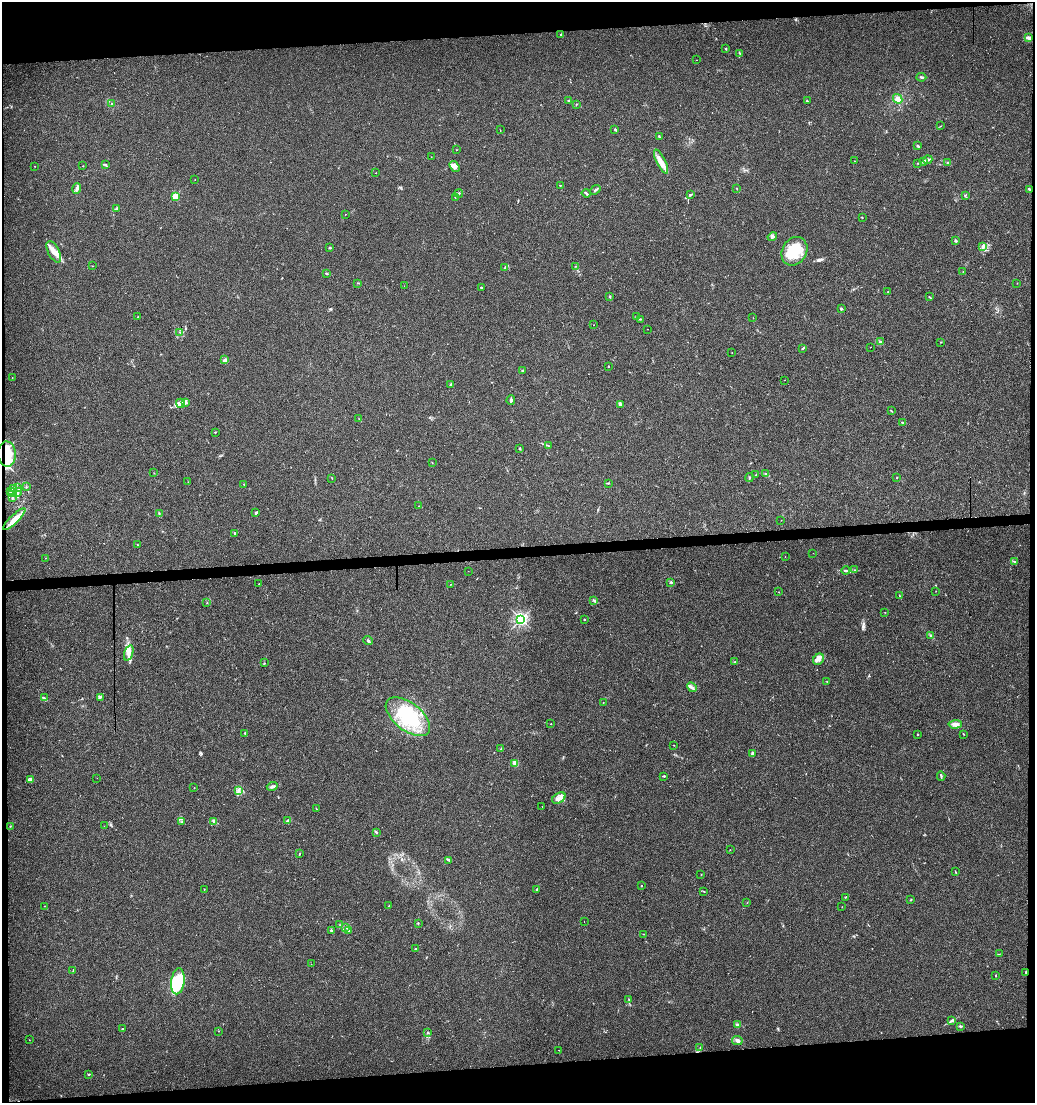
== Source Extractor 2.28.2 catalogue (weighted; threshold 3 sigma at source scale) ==
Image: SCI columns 1-4131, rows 1-4403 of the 4144 x 4403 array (HDU 1 of 3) = the unmasked area's bounding box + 8 px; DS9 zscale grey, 4 x 4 block average (1 PNG px = mean of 4 x 4 image px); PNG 1037 x 1105 px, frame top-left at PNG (2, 2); each listed source drawn as its Kron ellipse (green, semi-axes under 4 px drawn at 4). Shown black and unused: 8% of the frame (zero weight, under 3 of 4 exposures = <1% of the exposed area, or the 3 px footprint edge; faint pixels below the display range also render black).
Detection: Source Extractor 2.28.2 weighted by HDU 2 'WHT'. Background 0.015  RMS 0.0039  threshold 0.0176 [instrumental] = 3 sigma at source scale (4.5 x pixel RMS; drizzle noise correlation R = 1.50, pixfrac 1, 0.0396/0.0396 arcsec/px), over >= 5 px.
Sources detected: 239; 3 inside a brighter object's white glare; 2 cosmic-ray / hot-pixel residue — neither listed nor drawn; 4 coinciding with a brighter row at this scale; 18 inside a brighter listed object's ellipse — not listed separately; the other 212 listed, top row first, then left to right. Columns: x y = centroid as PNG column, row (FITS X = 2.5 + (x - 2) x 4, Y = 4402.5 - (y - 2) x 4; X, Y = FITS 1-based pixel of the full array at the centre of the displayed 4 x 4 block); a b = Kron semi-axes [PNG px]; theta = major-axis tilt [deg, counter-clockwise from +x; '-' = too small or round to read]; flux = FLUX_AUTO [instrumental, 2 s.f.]
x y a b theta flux
561 34 2 2 - 1.6
1029 38 3 3 - 4.4
726 49 2 2 - 6.7
740 54 2 2 - 1.4
696 60 2 2 - 0.42
921 77 5 2 - 3.4
898 99 5 4 - 13
569 101 2 2 - 3.3
807 101 3 2 - 1.5
111 103 2 2 - 1.2
576 104 2 2 - 1
940 126 2 2 - 0.96
615 129 2 2 - 2.3
500 130 2 2 - 0.57
659 137 2 2 - 1.4
917 146 3 2 - 4.2
457 150 2 2 - 0.53
431 157 2 2 - 0.57
928 160 4 2 - 3.4
661 161 13 4 -64 20
855 161 2 2 - 0.6
923 162 3 2 - 2.6
947 162 3 2 - 1.9
917 163 2 2 - 0.82
106 165 3 2 - 1.2
35 166 2 2 - 0.99
83 166 2 2 - 0.54
454 166 6 4 -55 13
376 173 2 2 - 0.72
195 179 2 2 - 0.69
560 185 2 2 - 0.57
77 188 5 3 - 6.9
736 188 3 2 - 1.1
1030 189 3 2 - 2.4
595 190 6 2 42 3.5
459 193 4 2 - 4
586 193 4 2 - 5.7
690 195 2 2 - 2.2
965 195 2 2 - 1.3
175 196 2 2 - 100
455 197 2 2 - 1
117 208 4 2 - 2.4
345 214 2 2 - 0.51
862 217 3 2 - 0.79
772 237 5 3 - 4.5
955 241 2 2 - 3.6
982 247 3 2 - 3.2
330 248 3 2 - 2
794 251 15 12 57 75
54 252 12 5 -62 19
92 266 2 2 - 0.77
575 266 2 2 - 0.88
505 268 2 2 - 1.4
963 272 2 2 - 1.1
326 273 2 2 - 2.4
358 283 3 2 - 1.1
1017 283 2 2 - 0.67
404 286 2 2 - 0.48
481 287 2 2 - 3.4
888 291 2 2 - 1.1
610 296 2 2 - 1
929 297 3 2 - 2
841 309 3 2 - 2.2
137 317 2 2 - 0.93
637 317 4 2 - 2.6
753 318 2 2 - 0.88
640 319 2 2 - 1.3
593 325 2 2 - 0.45
647 329 2 2 - 0.47
180 332 2 2 - 0.68
880 342 3 2 - 1.6
941 342 2 2 - 1.2
870 347 2 2 - 1.1
803 348 4 2 - 2.1
732 353 2 2 - 0.49
225 360 3 2 - 3.3
608 366 2 2 - 3.8
523 371 2 2 - 9.6
12 378 2 2 - 0.5
784 380 2 2 - 0.64
451 384 2 2 - 1.9
511 400 5 2 - 5.2
181 403 4 4 - 10
186 403 3 2 - 2.3
620 404 3 2 - 2.6
892 411 3 2 - 0.92
359 419 2 2 - 0.56
902 422 2 2 - 1.5
215 432 2 2 - 1.2
548 446 2 2 - 0.98
519 449 3 2 - 2.7
7 454 12 9 -87 48
432 463 2 2 - 0.63
154 473 2 2 - 0.65
766 474 2 2 - 1.1
755 475 2 2 - 0.8
332 478 2 2 - 0.62
749 478 4 2 - 1.8
896 478 2 2 - 0.92
188 482 2 2 - 0.28
609 483 2 2 - 1.1
244 484 2 2 - 1.2
17 487 2 2 - 0.92
26 487 2 2 - 0.63
14 489 3 2 - 1.7
10 492 4 2 - 3.2
13 492 2 2 - 1.2
18 492 4 2 - 3.8
13 498 2 2 - 1.7
419 506 2 2 - 0.6
159 513 2 2 - 1.7
256 513 3 2 - 3.5
14 519 15 3 44 20
781 520 2 2 - 0.54
235 533 2 2 - 2.4
137 545 2 2 - 0.86
813 553 2 2 - 0.39
785 557 2 2 - 0.38
45 558 2 2 - 0.65
1014 561 3 2 - 1.4
855 570 2 2 - 0.67
468 571 2 2 - 0.44
846 571 4 2 - 3.2
671 582 2 2 - 2.8
259 584 2 2 - 0.57
451 584 2 2 - 0.78
936 591 2 2 - 0.41
779 592 2 2 - 0.42
899 595 2 2 - 0.86
594 600 2 2 - 1.8
207 603 2 2 - 0.56
885 612 2 2 - 0.75
521 619 2 2 - 420
584 619 2 2 - 1.3
931 636 3 3 - 3.5
368 640 5 2 - 4
129 653 8 3 72 11
818 659 6 5 - 10
735 661 2 2 - 0.59
264 663 2 2 - 1.1
827 681 2 2 - 0.95
692 687 5 2 - 5.4
100 697 4 2 - 2.3
44 698 3 2 - 2.6
603 702 2 2 - 0.77
408 717 26 14 -38 120
551 724 2 2 - 1.3
955 724 7 3 2 13
245 733 2 2 - 1.5
918 734 2 2 - 1.6
964 734 2 2 - 0.73
674 745 2 2 - 0.62
501 749 2 2 - 2
752 754 3 3 - 3.3
515 763 3 3 - 8.5
664 776 3 2 - 1.7
941 776 5 2 - 2.8
97 778 2 2 - 0.48
31 780 4 2 - 3.9
272 786 5 3 - 5.8
194 788 2 2 - 1.9
239 790 2 2 - 2.3
559 798 7 4 32 13
542 806 2 2 - 0.51
316 809 2 2 - 1.2
182 821 2 2 - 1.2
214 821 3 2 - 1.7
288 821 2 2 - 1.4
10 826 2 2 - 0.73
104 826 2 2 - 1.3
376 832 3 2 - 3.6
730 850 2 2 - 0.55
299 853 2 2 - 1.8
449 860 2 2 - 1.7
955 872 3 2 - 1.4
701 874 2 2 - 0.76
642 886 2 2 - 1.6
204 889 2 2 - 1
537 890 3 2 - 2.1
704 892 2 2 - 0.79
845 897 3 2 - 1.5
911 900 3 2 - 1.7
747 903 2 2 - 0.49
44 906 2 2 - 0.49
389 906 2 2 - 0.58
842 907 2 2 - 0.7
584 922 2 2 - 1.2
418 923 3 2 - 1.7
340 925 2 2 - 0.63
346 927 3 2 - 1.6
331 931 3 2 - 1.6
348 931 3 2 - 2.6
644 934 2 2 - 0.8
415 949 2 2 - 5.1
999 954 2 2 - 0.77
311 964 2 2 - 0.51
73 971 2 2 - 0.82
1026 972 2 2 - 3.3
995 976 2 2 - 1.5
178 981 13 6 83 100
629 999 2 2 - 1.1
951 1021 3 2 - 2.7
737 1025 3 2 - 2.8
960 1026 4 2 - 2.3
123 1029 3 2 - 1.5
218 1031 2 2 - 0.54
428 1033 3 2 - 1.6
29 1040 2 2 - 0.43
737 1040 5 4 - 5.8
700 1047 2 2 - 0.9
559 1050 2 2 - 0.71
89 1074 3 2 - 2.7
Overlapping masked pixels (flux is a lower limit): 2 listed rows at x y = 7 454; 1026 972
Diffuse or blended objects may show on this block-average render without a row.